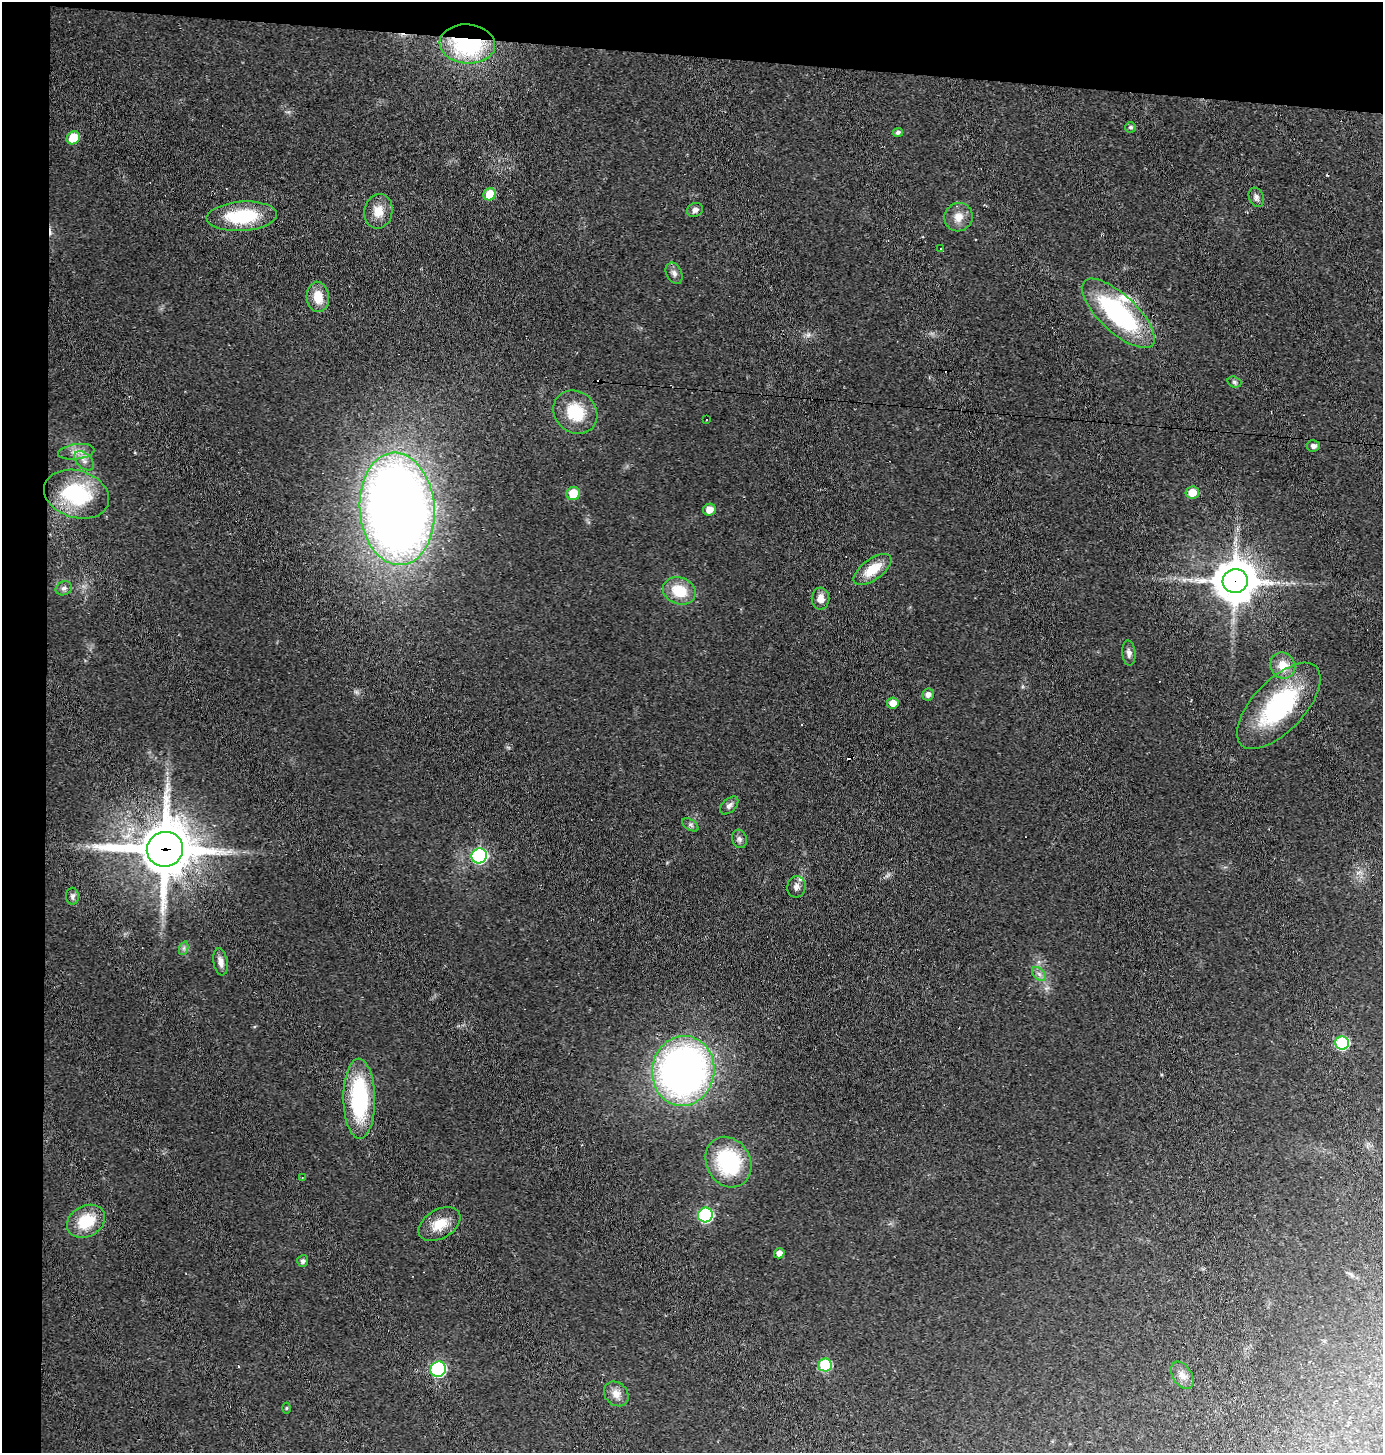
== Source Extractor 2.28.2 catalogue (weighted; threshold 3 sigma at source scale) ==
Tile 1 of 3 x 3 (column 1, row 1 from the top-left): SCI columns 99-1479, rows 2903-4353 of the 4379 x 4353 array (HDU 1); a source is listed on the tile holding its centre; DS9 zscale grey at full resolution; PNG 1385 x 1455 px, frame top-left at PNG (2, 2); each listed source drawn as its Kron ellipse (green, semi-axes under 4 px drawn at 4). Shown black and unused: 7% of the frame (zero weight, under 2 of 3 exposures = <1% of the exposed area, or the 3 px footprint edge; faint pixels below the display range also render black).
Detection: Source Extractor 2.28.2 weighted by HDU 2 'WHT'; one run over the whole footprint, this tile lists its part. Background 0.131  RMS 0.011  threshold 0.0488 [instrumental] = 3 sigma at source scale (4.5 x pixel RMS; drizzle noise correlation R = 1.50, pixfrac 1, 0.05/0.05 arcsec/px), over >= 5 px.
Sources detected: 72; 10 cosmic-ray / hot-pixel residue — neither listed nor drawn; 2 inside a brighter listed object's ellipse — not listed separately; the other 60 listed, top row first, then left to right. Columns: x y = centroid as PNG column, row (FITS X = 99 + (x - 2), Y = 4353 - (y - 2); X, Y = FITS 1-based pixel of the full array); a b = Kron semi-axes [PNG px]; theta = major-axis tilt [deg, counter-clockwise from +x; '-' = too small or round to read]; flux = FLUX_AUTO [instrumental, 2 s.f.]
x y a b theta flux
467 44 28 19 -5 120
1131 127 5 5 - 2.4
898 132 5 4 - 3
73 138 7 6 - 27
490 194 6 6 - 31
1256 197 10 7 -69 4
695 210 8 7 - 4.7
378 211 17 14 80 16
242 216 35 14 4 65
958 217 14 14 - 12
941 249 2 2 - 0.86
674 273 11 7 -63 5
318 297 15 11 -85 19
1118 313 47 18 -43 150
1234 382 7 5 -18 2.2
575 412 23 20 -44 40
706 420 3 2 - 1.6
1313 446 7 6 - 3.7
76 452 18 7 7 9.3
84 461 12 7 -43 6.5
1192 492 7 6 - 16
573 493 7 6 - 23
76 494 33 23 -17 91
397 509 56 37 -86 1300
709 510 6 6 - 9.7
872 569 22 10 36 25
1235 581 12 12 - 3500
64 588 8 6 23 3.6
679 591 17 13 -22 32
821 599 11 9 89 9
1129 653 12 6 -85 4.4
1283 666 13 12 - 17
928 694 6 6 - 4.7
893 703 6 5 - 9.4
1279 706 54 25 46 130
729 805 11 6 44 4.1
690 825 9 5 -33 2.6
739 839 9 7 -73 3.6
165 849 18 17 - 6800
479 856 8 7 - 210
796 887 11 9 80 4.9
73 896 8 6 -88 3.1
184 948 7 4 72 2.4
220 962 14 7 -80 6.7
1039 974 8 5 -45 3.5
1342 1043 7 6 - 100
683 1071 35 31 81 540
359 1099 40 16 -89 110
728 1162 26 22 -60 84
302 1178 3 2 - 0.78
705 1215 7 7 - 150
86 1221 20 15 29 35
439 1224 23 14 30 21
779 1253 5 5 - 5.2
303 1261 6 5 - 2.7
825 1365 7 6 - 69
438 1369 8 7 - 200
1182 1375 15 9 -57 8.4
616 1394 13 11 -45 8.8
286 1408 5 3 - 1.2
Overlapping masked pixels (flux is a lower limit): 3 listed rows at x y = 467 44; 1235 581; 165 849